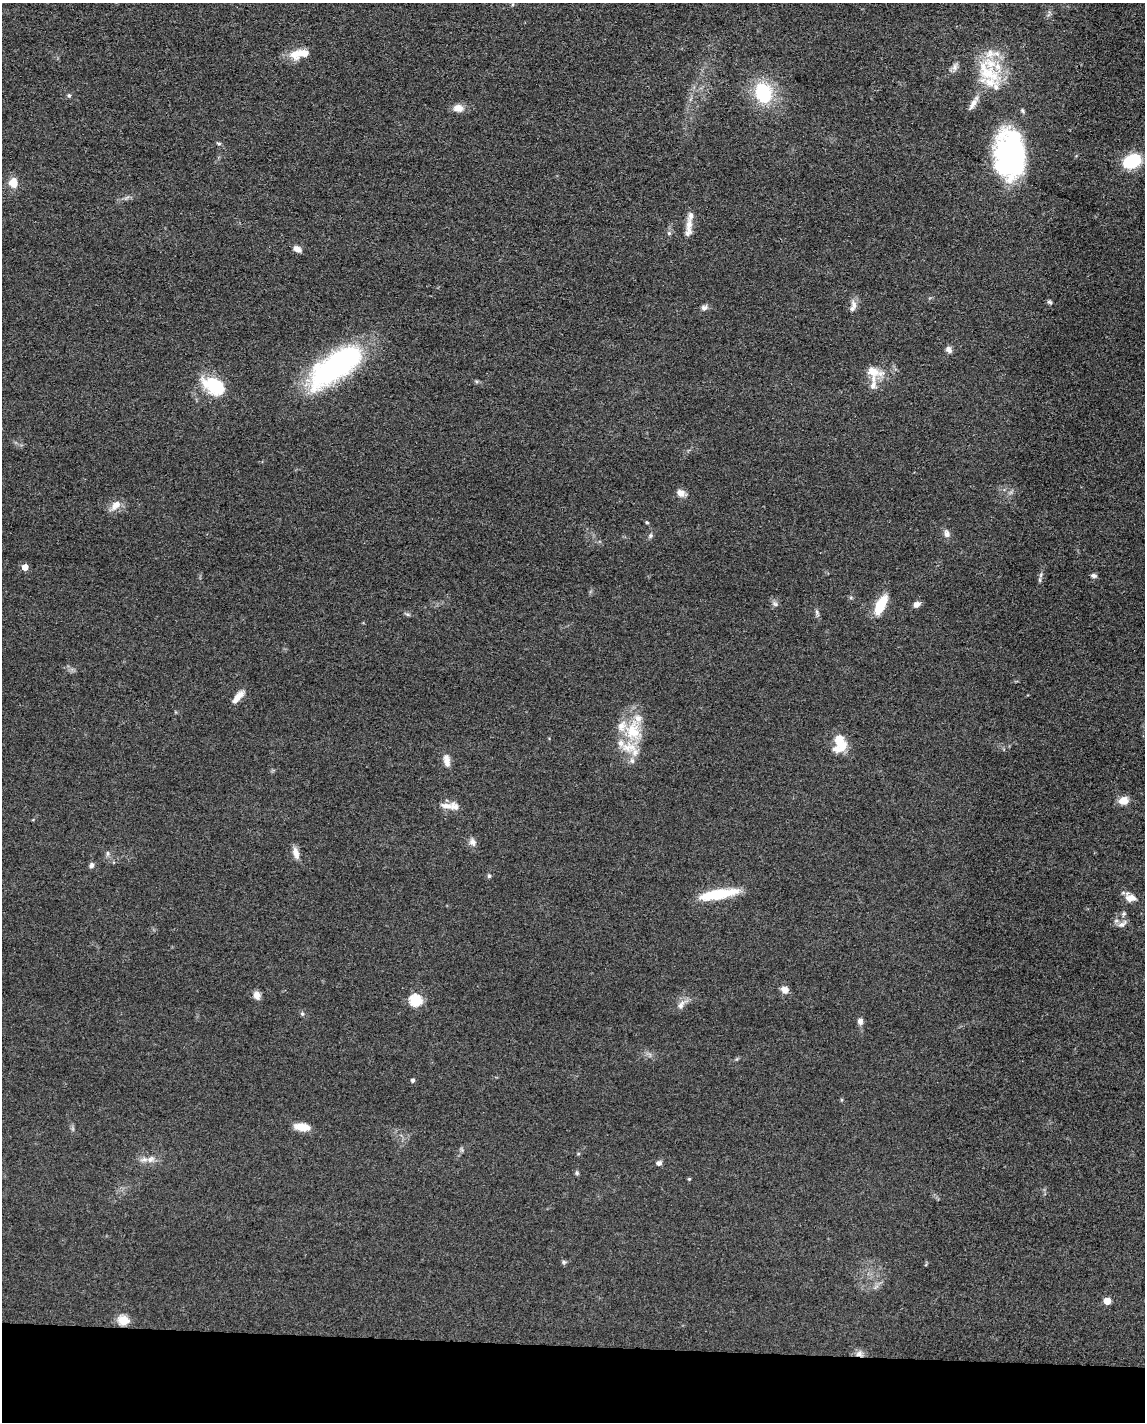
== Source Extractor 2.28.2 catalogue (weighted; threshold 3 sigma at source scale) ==
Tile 10 of 4 x 3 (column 2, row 3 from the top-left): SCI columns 1146-2288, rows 225-1644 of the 4577 x 4600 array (HDU 1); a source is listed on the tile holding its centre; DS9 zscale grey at full resolution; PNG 1147 x 1424 px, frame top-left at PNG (2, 3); no overlay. Shown black and unused: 5% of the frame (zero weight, under 3 of 4 exposures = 1% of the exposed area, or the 3 px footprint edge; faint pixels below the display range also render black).
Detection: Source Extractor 2.28.2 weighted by HDU 2 'WHT'; one run over the whole footprint, this tile lists its part. Background 0.049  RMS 0.0063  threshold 0.0284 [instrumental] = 3 sigma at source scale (4.5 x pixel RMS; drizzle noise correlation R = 1.50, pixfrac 1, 0.05/0.05 arcsec/px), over >= 5 px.
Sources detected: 80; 1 inside a brighter object's white glare — not listed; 11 inside a brighter listed object's ellipse — not listed separately; the other 68 listed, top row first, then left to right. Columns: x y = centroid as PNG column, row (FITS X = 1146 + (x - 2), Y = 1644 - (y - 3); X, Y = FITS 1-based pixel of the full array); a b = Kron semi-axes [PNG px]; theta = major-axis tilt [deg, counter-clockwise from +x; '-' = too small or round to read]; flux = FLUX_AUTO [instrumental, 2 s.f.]
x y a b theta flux
296 54 18 13 31 9.5
955 67 10 7 -90 2.7
988 73 45 23 -40 34
763 93 18 14 -76 42
69 96 5 5 - 0.98
973 103 23 6 59 5.1
458 108 13 10 2 5.2
219 144 6 4 -14 0.97
1010 155 51 31 -88 120
1132 161 16 10 26 36
13 182 11 10 - 7.7
689 225 23 8 90 6.9
669 233 6 5 - 1
297 249 9 6 -25 3.6
1049 302 7 5 -17 1.2
854 304 13 8 -75 3.8
704 308 8 7 - 2.1
949 350 9 7 -51 2.6
335 366 64 25 36 130
873 371 28 12 -16 9.9
214 385 26 17 -33 29
873 385 12 9 79 4.3
681 493 10 7 -31 4.2
115 505 17 9 44 5.6
647 522 5 4 - 0.76
947 533 12 8 -73 2.9
650 535 7 5 57 1.3
25 567 5 5 - 6.6
1094 576 7 5 -7 1.8
1040 580 7 4 -90 1.1
775 604 9 5 -41 1.7
917 604 8 6 28 3
881 605 20 9 64 18
817 612 9 4 -82 1.4
407 614 7 4 -18 1
238 697 18 6 48 6.3
633 731 30 22 -80 26
839 741 24 13 -53 11
447 760 17 8 -80 4.7
632 761 8 6 -86 2.5
1123 801 12 9 14 5.9
447 806 21 8 -12 5.2
472 842 10 8 -57 3.1
107 853 9 4 -90 1.4
296 853 14 7 -76 4.6
91 865 7 6 - 1.9
489 876 5 5 - 1
717 894 37 10 9 28
1131 898 14 10 -7 5.6
1124 914 7 5 35 1.2
1122 924 14 7 31 3
785 989 10 8 -24 3.6
257 995 10 8 -69 3.7
416 1000 6 6 - 67
681 1005 13 8 66 3.8
302 1014 6 5 - 1.1
860 1021 8 6 87 2.9
413 1080 4 4 - 1.4
302 1127 16 7 -7 9.1
462 1150 7 4 -71 0.93
151 1159 12 9 34 4.2
659 1163 6 6 - 2.1
577 1173 6 5 - 1.1
689 1179 4 4 - 0.62
564 1262 6 5 - 1.1
1107 1301 5 5 - 11
124 1320 5 5 - 37
859 1354 10 8 -29 3.4
Overlapping masked pixels (flux is a lower limit): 2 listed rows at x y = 335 366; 859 1354